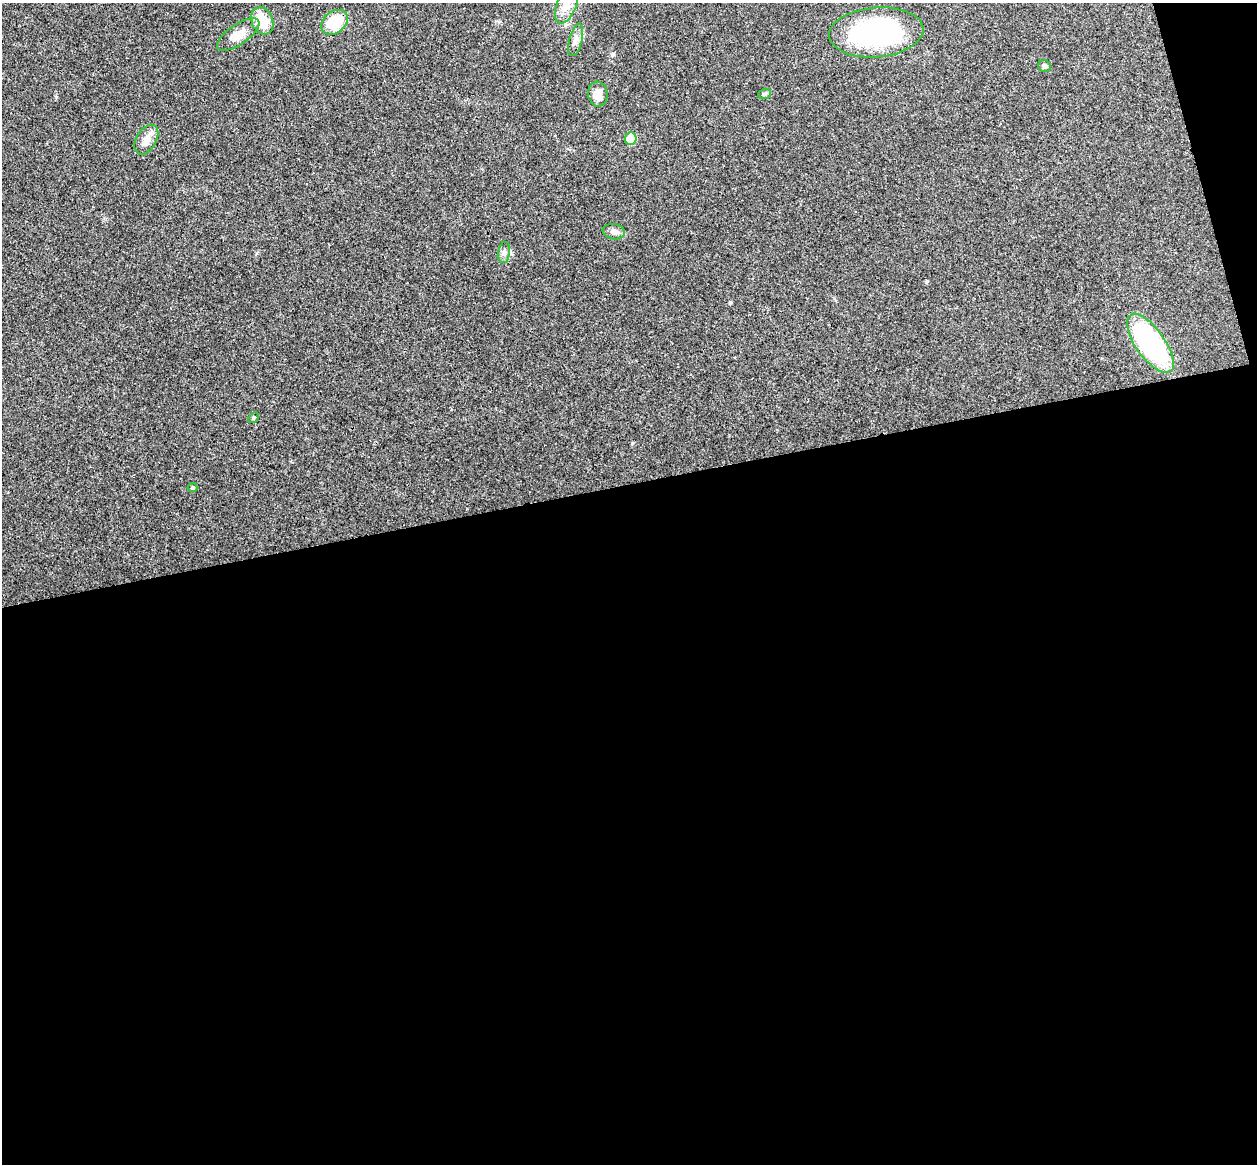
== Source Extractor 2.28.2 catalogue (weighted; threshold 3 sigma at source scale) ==
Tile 16 of 4 x 4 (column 4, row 4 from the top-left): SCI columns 3821-5075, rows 159-1320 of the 5134 x 5077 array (HDU 1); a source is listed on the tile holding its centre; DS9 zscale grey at full resolution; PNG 1259 x 1166 px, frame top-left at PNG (2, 3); each listed source drawn as its Kron ellipse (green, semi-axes under 4 px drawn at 4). Shown black and unused: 60% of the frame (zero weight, under 3 of 4 exposures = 6% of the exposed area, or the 3 px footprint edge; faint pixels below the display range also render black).
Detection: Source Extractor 2.28.2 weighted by HDU 2 'WHT'; one run over the whole footprint, this tile lists its part. Background 0.0227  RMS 0.0047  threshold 0.0209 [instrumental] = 3 sigma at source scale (4.5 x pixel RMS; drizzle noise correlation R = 1.50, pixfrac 1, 0.05/0.05 arcsec/px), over >= 5 px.
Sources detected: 16; all 16 listed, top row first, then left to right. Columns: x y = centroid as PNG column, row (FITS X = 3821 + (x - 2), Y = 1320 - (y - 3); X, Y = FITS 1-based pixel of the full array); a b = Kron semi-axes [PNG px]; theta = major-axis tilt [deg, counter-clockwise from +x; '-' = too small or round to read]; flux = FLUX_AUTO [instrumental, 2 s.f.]
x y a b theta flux
567 5 20 9 68 5.2
262 21 14 10 -66 10
334 22 14 11 41 16
876 32 47 25 5 73
238 35 25 10 35 5.6
576 40 16 6 76 2.5
1044 66 6 5 - 0.97
598 94 12 9 -82 4.2
765 94 6 5 - 0.77
631 139 6 5 - 11
146 140 16 10 60 4
614 232 11 7 -10 2
504 253 10 6 81 1.6
1150 343 35 14 -55 74
254 418 6 4 45 0.6
193 487 5 4 - 0.69
Isophote crosses this tile's border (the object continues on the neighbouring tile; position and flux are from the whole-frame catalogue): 1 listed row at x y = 567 5
Unlisted compact peaks at least as high as the median listed source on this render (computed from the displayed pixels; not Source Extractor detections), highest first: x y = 632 443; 927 281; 730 302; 613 54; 56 97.